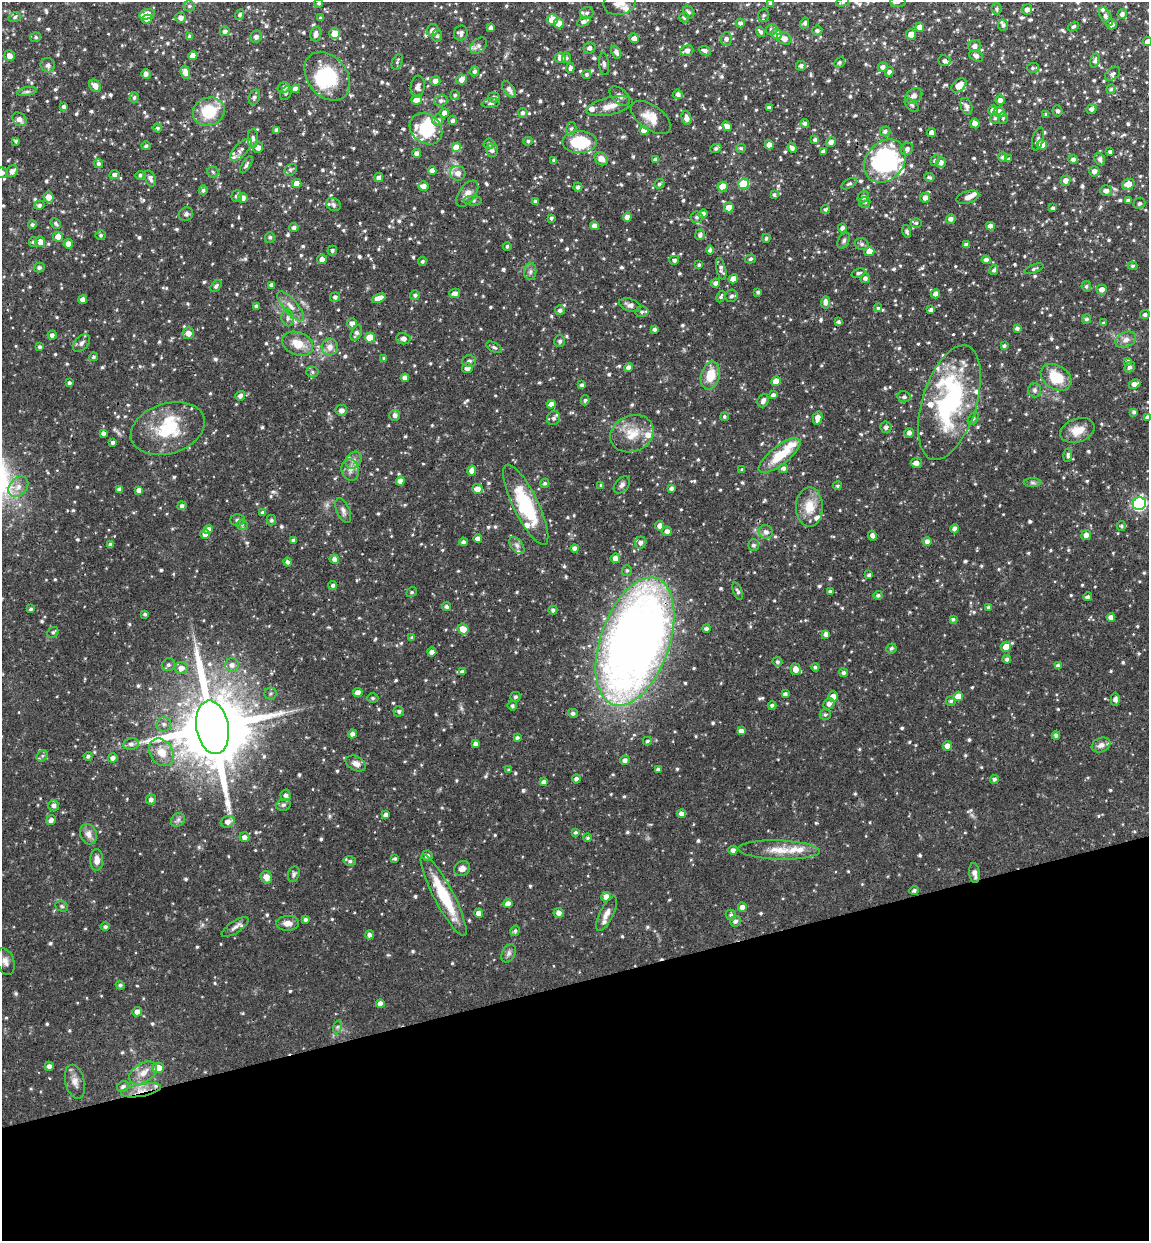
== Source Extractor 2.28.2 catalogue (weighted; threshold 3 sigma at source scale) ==
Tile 14 of 4 x 4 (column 2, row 4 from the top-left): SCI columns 1304-2450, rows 59-1297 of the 5012 x 5072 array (HDU 1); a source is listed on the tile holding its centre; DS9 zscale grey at full resolution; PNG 1151 x 1243 px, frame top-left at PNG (2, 2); each listed source drawn as its Kron ellipse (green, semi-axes under 4 px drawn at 4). Shown black and unused: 21% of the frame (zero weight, under 3 of 4 exposures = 6% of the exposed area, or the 3 px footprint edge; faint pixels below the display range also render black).
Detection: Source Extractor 2.28.2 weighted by HDU 2 'WHT'; one run over the whole footprint, this tile lists its part. Background 0.0505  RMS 0.0039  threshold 0.0175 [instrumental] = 3 sigma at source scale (4.5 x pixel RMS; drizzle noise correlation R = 1.50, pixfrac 1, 0.05/0.05 arcsec/px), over >= 5 px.
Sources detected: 938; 1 too faint to see at this stretch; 5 inside a brighter object's white glare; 1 cosmic-ray / hot-pixel residue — neither listed nor drawn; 36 inside a brighter listed object's ellipse — not listed separately; of the other 895, all 500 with FLUX_AUTO >= 0.691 (the completeness limit of this list) listed and drawn (395 fainter detections not listed), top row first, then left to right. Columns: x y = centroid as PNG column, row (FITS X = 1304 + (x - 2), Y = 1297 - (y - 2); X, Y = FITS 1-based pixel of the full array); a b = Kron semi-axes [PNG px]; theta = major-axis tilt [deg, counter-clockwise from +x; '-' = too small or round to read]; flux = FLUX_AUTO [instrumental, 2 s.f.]
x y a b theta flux
842 2 7 4 18 0.69
898 2 8 5 3 0.87
319 3 4 4 - 0.79
619 3 16 11 10 3.4
771 3 4 4 - 1
189 6 5 5 - 0.7
997 9 6 5 - 0.78
1027 9 5 5 - 1.6
688 12 6 5 - 0.89
587 13 7 6 - 1.3
147 14 8 5 12 5.9
1122 14 5 5 - 1.4
240 15 5 4 - 0.97
763 15 6 5 - 0.73
15 17 6 5 - 0.87
684 17 5 4 - 0.8
1106 17 10 5 -62 1.7
181 18 5 5 - 1.7
321 18 3 3 - 0.78
147 19 5 4 - 1.6
552 20 5 5 - 8.1
584 22 7 4 24 1.6
559 23 5 5 - 3.9
740 23 4 4 - 1.3
805 23 5 4 - 0.98
1111 24 5 5 - 1.9
1003 25 5 5 - 1
920 27 4 4 - 3.5
1073 27 6 4 30 0.78
491 28 4 4 - 1.5
771 29 6 5 - 0.83
433 30 6 5 - 2.1
225 31 5 5 - 1.3
817 31 5 5 - 0.96
760 32 5 3 - 1.1
461 33 7 6 - 1.3
316 34 7 5 78 1.9
335 34 5 5 - 6
776 34 5 5 - 4.2
911 34 5 5 - 3.3
437 36 6 5 - 0.89
36 37 5 4 - 0.7
190 37 4 4 - 1
256 37 6 5 - 1.3
634 38 5 4 - 2
726 39 7 5 -90 1.4
784 39 7 5 -22 2.7
1148 42 4 4 - 2
478 46 10 6 40 1.4
975 46 6 6 - 1.8
589 48 6 5 - 1.1
687 51 6 5 - 1.9
705 51 6 4 -23 1.3
616 52 7 4 -64 1.6
9 56 5 5 - 2.3
193 56 4 4 - 3.4
976 56 7 5 -31 1.3
560 58 5 5 - 2.5
566 58 5 4 - 0.72
1095 60 7 4 74 1.2
945 61 6 5 - 1.3
397 62 8 5 68 0.76
839 62 5 4 - 0.83
604 64 11 5 -83 1
48 65 7 7 - 1.6
801 66 5 5 - 1.1
883 67 5 5 - 1.6
570 68 5 4 - 1.1
1033 68 6 5 - 0.87
474 71 5 4 - 0.93
185 72 7 4 -82 2.8
889 72 5 4 - 1.4
146 74 5 5 - 1.3
587 74 5 4 - 0.87
1112 74 8 5 39 1.1
327 76 27 19 -52 22
462 79 5 5 - 2.4
435 81 5 4 - 2.1
959 85 8 5 41 4.6
95 86 7 5 -51 2.4
418 86 11 7 83 2
284 87 6 5 - 1.5
295 89 4 4 - 2
509 89 10 5 -54 1.6
1111 89 5 4 - 0.76
27 92 10 4 11 1
286 93 7 5 62 0.89
678 94 5 4 - 1.4
455 95 5 4 - 0.74
620 96 12 7 -41 1.9
914 96 9 7 35 2.1
254 97 8 5 71 1.1
494 97 6 5 - 0.91
134 98 5 4 - 0.73
417 100 5 4 - 4.7
1000 100 4 4 - 1.7
441 101 6 5 - 1.2
491 103 9 4 7 1
912 105 8 5 -44 0.83
64 106 4 4 - 1
610 106 24 8 13 4.5
966 106 9 5 -71 1.5
769 108 4 4 - 1.4
1091 109 5 4 - 1.5
993 110 5 4 - 2.7
209 111 16 14 22 15
1057 111 5 5 - 1.1
999 112 5 5 - 3.3
444 113 4 4 - 2.4
523 113 5 4 - 0.91
1046 114 4 4 - 0.77
651 117 23 12 -36 5.8
687 118 7 5 -77 2.1
995 118 6 5 - 0.7
1003 118 5 5 - 0.72
19 119 8 6 -41 2.1
438 120 6 5 - 1.7
452 120 4 4 - 1.4
805 123 4 4 - 1
975 123 5 4 - 2.4
727 126 5 4 - 2
158 128 4 4 - 0.81
426 129 17 14 -39 16
571 129 6 5 - 0.84
277 130 4 4 - 1.4
644 130 5 4 - 3.7
885 131 5 5 - 1.1
932 133 4 4 - 1.8
253 138 9 5 -89 1.3
1038 139 12 5 74 1.4
815 140 4 3 - 1.2
16 141 4 3 - 0.73
528 141 5 4 - 0.78
580 142 17 11 0 17
831 142 5 4 - 1.9
489 144 5 5 - 1.1
1042 144 5 5 - 3.4
769 145 4 4 - 2.3
146 146 4 4 - 0.9
258 148 5 5 - 2.5
457 148 5 5 - 7.9
716 148 6 4 21 0.97
741 148 5 4 - 0.82
792 148 5 4 - 1.5
907 149 6 5 - 1.5
241 150 14 6 46 2.3
492 150 6 6 - 1.5
823 151 4 3 - 1.2
1110 152 4 3 - 0.88
417 153 4 4 - 1.6
1002 157 5 4 - 1
601 159 7 5 -39 2.8
1009 159 4 3 - 0.71
1073 159 4 4 - 1.4
1100 159 6 5 - 1.4
554 160 3 3 - 1.1
656 160 4 4 - 1.9
935 160 5 4 - 0.71
885 161 23 19 51 62
941 162 5 5 - 1.7
99 164 4 4 - 1
246 165 10 4 57 0.96
291 170 6 5 - 1.1
432 170 4 4 - 1.9
12 171 6 5 - 2.1
1094 171 5 5 - 1.9
213 172 5 5 - 0.79
2 173 5 5 - 1.3
458 173 8 7 - 2.4
114 174 5 4 - 1.3
140 175 4 4 - 0.75
379 177 5 4 - 1.6
929 177 5 4 - 0.74
150 178 8 5 -72 1.5
1066 181 5 4 - 2.3
297 184 4 4 - 3.7
659 184 5 4 - 0.78
743 184 5 5 - 15
849 184 8 4 29 0.85
1128 184 6 5 - 4.1
423 186 5 4 - 2.3
723 186 5 5 - 5.4
578 187 4 4 - 1
203 190 5 4 - 0.79
1106 191 6 5 - 1.8
467 194 15 8 54 2.9
774 195 4 3 - 0.82
237 196 5 5 - 1.2
48 197 5 5 - 3.6
863 197 6 5 - 1.2
968 197 12 6 16 1.9
243 198 5 5 - 2
925 198 5 4 - 2.3
1128 200 3 3 - 1
473 201 9 4 -1 0.96
535 201 3 3 - 0.93
865 202 6 5 - 0.88
1139 203 6 5 - 0.93
333 204 7 6 - 1
39 205 5 4 - 1.1
729 208 5 5 - 4.1
1053 208 4 3 - 1
825 209 5 4 - 0.71
186 214 7 6 - 1
703 214 4 4 - 1.8
627 217 4 4 - 2
697 217 6 6 - 1
551 218 4 3 - 0.78
951 219 5 4 - 1.5
55 223 6 4 -48 0.85
916 223 5 5 - 0.78
32 225 4 4 - 0.99
594 226 4 4 - 1.8
990 226 4 4 - 1.8
294 227 4 4 - 1.4
842 228 4 4 - 1.3
907 231 6 4 -74 0.95
101 235 5 5 - 0.82
700 235 5 4 - 1.2
58 237 5 4 - 3.5
270 237 5 5 - 0.78
766 238 4 3 - 0.81
844 241 8 5 60 1
33 242 5 4 - 0.73
40 242 5 5 - 3.3
68 244 5 4 - 2.4
862 244 7 5 -15 0.97
966 245 4 4 - 1.6
507 246 4 4 - 0.72
332 250 5 4 - 1
710 250 4 4 - 1.2
869 251 5 4 - 3.6
322 259 5 4 - 2
750 259 5 4 - 0.72
674 260 5 4 - 1
986 260 4 4 - 1.4
422 261 4 4 - 0.84
699 265 4 3 - 0.73
1133 266 5 4 - 0.72
39 267 5 5 - 1
721 269 11 4 -77 1.3
1034 269 10 4 21 0.83
994 270 5 4 - 1
530 271 8 6 89 1.2
858 273 7 4 19 0.96
865 278 5 4 - 1.4
733 279 5 4 - 3.1
715 283 4 4 - 1.4
272 285 4 4 - 1.4
216 286 7 4 49 0.88
1086 286 5 4 - 0.8
1102 289 5 5 - 2.2
758 292 3 3 - 0.82
455 293 5 5 - 1.6
935 294 4 4 - 2.1
415 295 5 5 - 1.1
731 296 6 6 - 1.2
335 297 5 5 - 1.2
721 297 6 4 63 0.72
379 298 7 4 23 3.9
83 299 4 4 - 1.8
825 302 6 4 87 1.7
630 305 11 6 -17 1.5
256 306 4 3 - 1.1
290 306 18 7 -49 3.2
878 308 4 4 - 0.75
560 310 5 5 - 1.3
931 310 4 4 - 1.4
642 312 7 5 2 0.89
1145 315 5 4 - 0.99
288 318 8 6 -79 1.3
1086 319 5 4 - 0.91
839 322 4 3 - 1.1
1103 323 4 4 - 0.69
352 324 5 5 - 1.9
1017 328 4 4 - 1.1
654 329 4 4 - 1.1
188 333 6 6 - 2.9
356 333 8 5 64 1.4
52 335 4 4 - 1.4
370 338 5 5 - 7.9
403 339 7 5 -10 1.5
1126 340 11 7 26 2.2
560 341 6 5 - 0.91
81 343 10 6 46 1.5
298 344 16 11 -22 6
1004 346 4 3 - 0.82
40 347 4 4 - 0.9
330 347 8 8 - 2.7
494 347 9 4 -28 0.91
93 357 4 4 - 0.71
384 358 4 4 - 0.73
469 361 7 6 - 1.4
1128 361 4 4 - 0.82
1130 367 5 5 - 1.1
467 368 5 5 - 2.5
629 368 4 4 - 2.2
312 372 6 5 - 0.86
710 376 14 9 76 7.9
1056 377 16 11 -32 11
405 378 4 4 - 2.4
776 381 5 4 - 3.7
69 383 4 3 - 0.92
1135 384 6 4 24 2.2
582 385 4 4 - 1.1
1034 390 7 6 - 1.2
773 395 4 4 - 1.4
240 396 5 4 - 1.4
904 397 7 5 -12 1.2
585 400 5 4 - 0.72
763 400 7 5 69 1.5
949 402 59 27 73 59
551 404 5 4 - 2.3
341 410 6 5 - 1.9
1134 412 4 3 - 0.9
395 415 5 5 - 1.3
724 417 4 4 - 0.7
1147 417 4 3 - 1.3
553 418 7 6 - 1.3
818 418 7 4 76 2.8
973 418 7 5 62 0.8
886 427 6 5 - 1.3
168 429 38 25 18 20
1077 430 18 11 19 5.4
103 433 4 4 - 1.2
909 433 5 5 - 1.3
632 434 22 18 23 9.1
113 442 4 4 - 1
779 455 25 9 38 12
1068 455 7 4 85 0.91
353 460 9 7 54 2
916 463 5 5 - 2.2
783 468 5 4 - 1.3
350 470 11 8 -76 2.2
742 470 4 4 - 0.78
472 471 5 4 - 2.4
400 481 4 4 - 3
1033 482 9 4 0 0.93
545 483 5 4 - 0.75
601 485 4 3 - 0.72
622 485 10 6 49 1.3
837 486 4 4 - 0.73
18 487 11 8 47 3
672 488 4 4 - 1.4
119 489 4 4 - 1.5
477 489 5 5 - 2.9
139 490 4 4 - 2.1
1139 504 6 6 - 70
526 505 44 12 -64 25
182 506 4 4 - 1.1
809 507 20 13 -90 7.4
343 511 13 6 -66 1.7
262 513 4 4 - 0.8
238 520 7 5 -2 0.94
271 520 5 5 - 0.9
242 525 5 5 - 0.78
660 526 5 4 - 2.3
1121 526 5 4 - 0.86
955 529 5 4 - 1.5
208 530 5 4 - 2.6
667 531 4 4 - 1.7
766 532 7 6 - 1.8
205 534 4 4 - 2.2
872 535 5 4 - 1.4
1086 535 5 5 - 2.1
478 539 4 4 - 2
293 540 4 4 - 0.88
927 541 4 4 - 1.5
463 542 4 4 - 1.1
641 543 6 5 - 1.3
110 545 4 4 - 1
517 545 10 5 -53 1.3
753 545 6 5 - 1.1
575 548 4 4 - 1.8
615 558 5 4 - 2.3
334 559 5 4 - 1.8
287 562 4 4 - 1.2
627 570 5 5 - 0.75
869 575 4 4 - 1.1
333 585 4 4 - 0.9
738 591 9 4 -69 0.98
830 591 4 3 - 0.85
412 592 5 4 - 0.72
878 595 4 4 - 0.94
1088 597 4 3 - 0.95
446 607 4 4 - 1
989 607 4 3 - 0.91
31 609 4 4 - 0.79
553 610 4 4 - 0.87
145 614 4 4 - 0.74
1111 617 4 4 - 1.9
953 619 4 3 - 0.82
706 628 4 4 - 1.1
463 629 6 5 - 4.5
53 632 6 5 - 0.78
826 634 4 4 - 1.7
412 638 4 4 - 0.69
635 642 67 34 71 450
1006 647 5 5 - 4.8
891 648 5 5 - 0.92
432 652 4 4 - 1.7
1007 659 4 4 - 1.1
777 662 5 5 - 0.92
168 665 7 6 - 1.2
232 665 7 7 - 1.9
1058 666 4 4 - 1.3
815 667 4 4 - 0.76
181 668 6 6 - 2.7
795 669 6 5 - 2.7
463 671 4 4 - 1.2
843 673 4 4 - 1
271 693 6 6 - 0.84
358 693 5 4 - 2.2
785 694 4 4 - 1.2
958 696 5 4 - 5.1
515 697 5 5 - 0.85
833 697 5 4 - 3.8
373 698 6 4 0 0.76
1115 699 6 4 -90 1.5
951 701 5 4 - 0.86
829 704 6 5 - 1.6
772 705 4 3 - 1
512 706 5 4 - 0.8
399 711 5 5 - 1
573 713 5 4 - 0.96
825 714 5 5 - 0.8
164 724 7 7 - 1.4
212 727 27 16 -80 5100
741 731 4 4 - 1.7
352 734 4 4 - 1.9
1056 735 4 4 - 1.1
517 738 4 3 - 1
647 741 4 4 - 0.76
131 744 8 6 9 1.4
475 744 4 3 - 1.5
1101 745 9 7 21 2
947 746 5 4 - 2.5
161 752 15 11 -56 6.3
42 756 6 5 - 0.83
88 756 4 4 - 0.89
113 758 4 4 - 1.7
625 760 5 4 - 1.6
356 763 11 7 -25 2.3
658 769 4 4 - 1.1
509 770 4 3 - 0.77
576 779 4 4 - 1.4
994 779 4 4 - 0.9
544 782 4 4 - 1.6
285 795 5 5 - 1.2
151 799 5 5 - 1.3
54 805 5 5 - 1.4
283 805 7 5 14 0.95
681 814 4 4 - 1.7
386 815 4 4 - 1.4
51 820 5 4 - 1.7
178 820 8 6 44 1.2
227 822 7 5 17 2
575 832 4 4 - 0.85
88 834 10 8 -65 2.5
244 837 5 5 - 1.6
588 838 4 4 - 0.71
733 850 4 4 - 1.5
779 850 41 9 -2 7.8
427 856 5 5 - 1.4
395 859 4 3 - 0.74
97 860 11 6 90 2.8
350 861 6 5 - 0.88
462 869 8 7 - 2
974 873 10 5 -82 2
294 874 8 5 73 0.94
266 877 6 5 - 3.2
914 890 4 4 - 1
444 895 46 9 -62 19
606 897 5 5 - 2.4
508 904 4 4 - 2.3
62 906 7 5 -23 0.7
742 907 4 4 - 2
478 913 4 4 - 2.2
559 913 5 5 - 1.9
607 914 19 6 63 3
731 915 5 5 - 1.1
305 919 4 4 - 1.1
735 921 5 5 - 1.3
288 923 11 7 2 2.6
105 927 5 4 - 0.9
235 927 15 6 34 1.8
515 931 5 4 - 0.8
369 935 5 4 - 1.3
509 953 10 6 62 1.2
5 961 14 9 -70 2.6
120 985 4 4 - 0.81
380 1004 4 4 - 2.2
137 1012 5 4 - 2.4
337 1027 6 4 71 0.7
49 1066 4 4 - 1.7
158 1068 5 5 - 4.7
143 1073 15 9 33 3.8
75 1082 17 9 -76 3.1
123 1087 6 5 - 1.3
141 1090 20 6 10 3.9
Overlapping masked pixels (flux is a lower limit): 3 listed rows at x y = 635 642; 974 873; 141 1090
Isophote crosses this tile's border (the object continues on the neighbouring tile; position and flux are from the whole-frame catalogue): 8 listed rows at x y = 842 2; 898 2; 619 3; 771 3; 688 12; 1148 42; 2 173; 1147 417